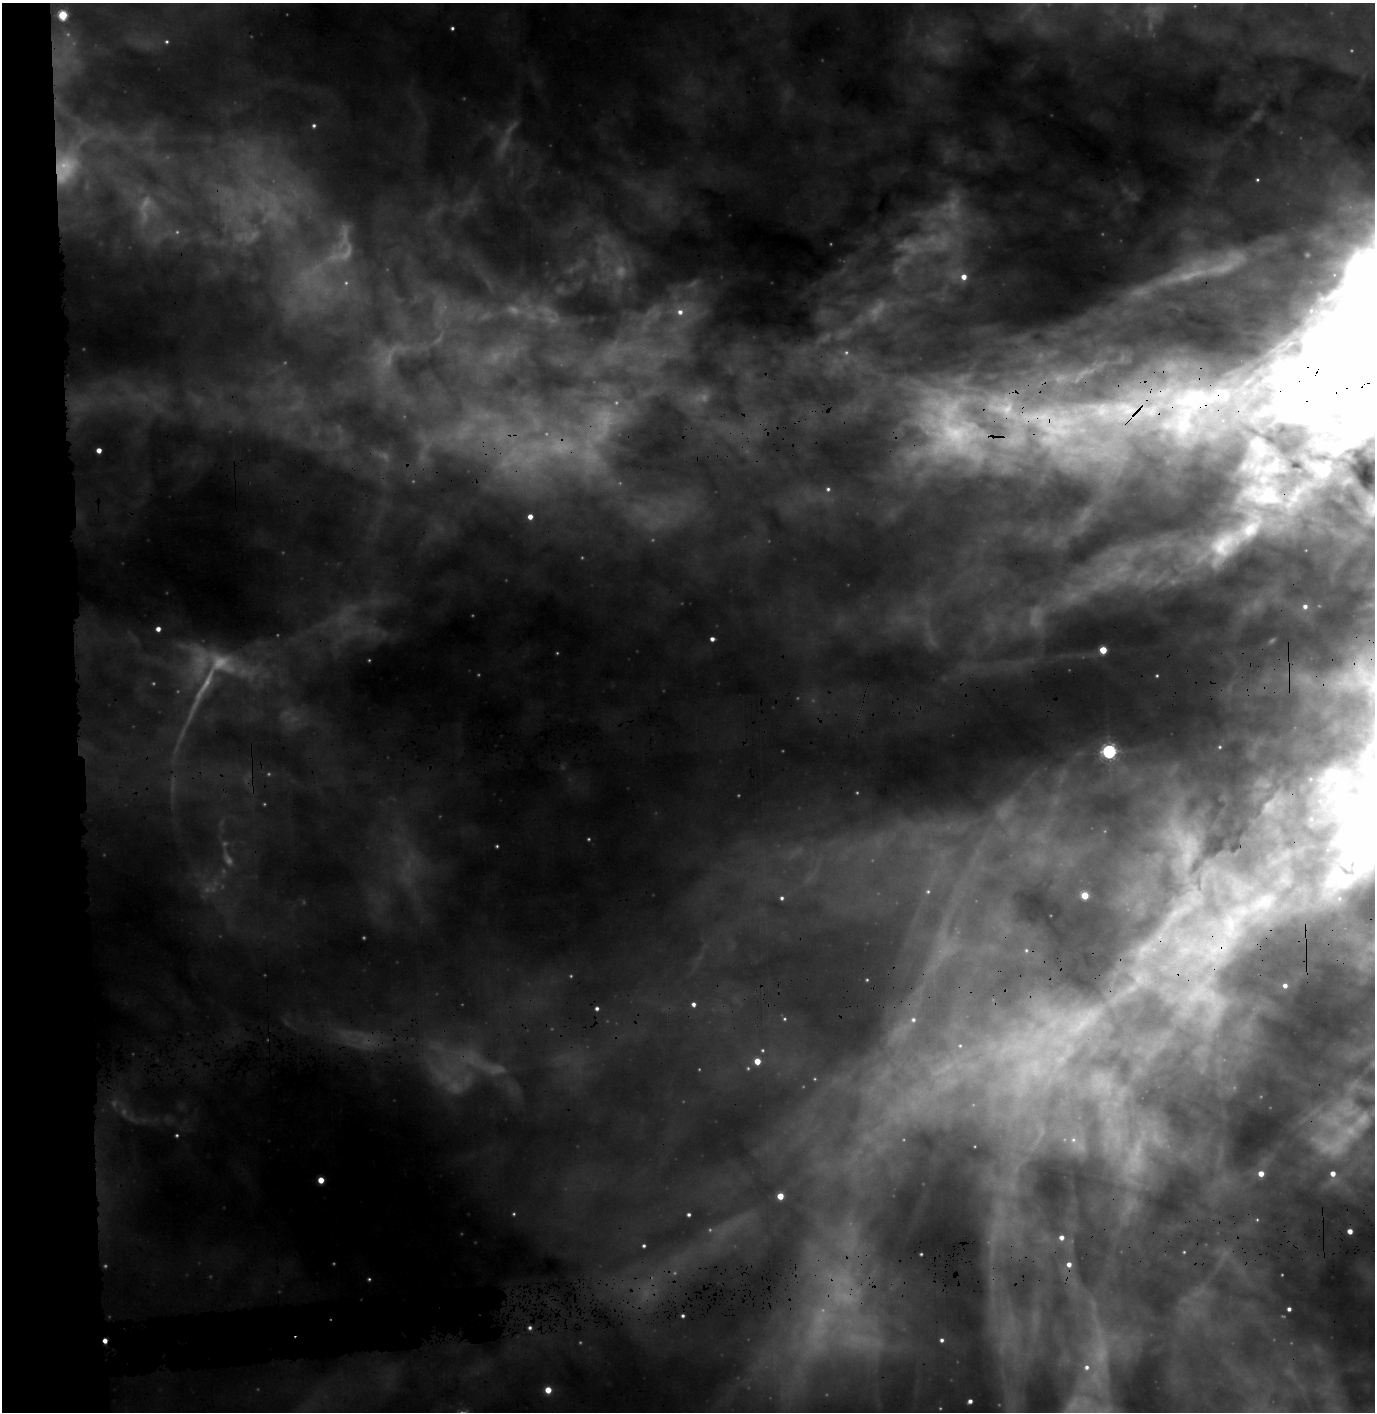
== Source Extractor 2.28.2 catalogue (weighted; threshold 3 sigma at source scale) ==
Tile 4 of 3 x 3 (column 1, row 2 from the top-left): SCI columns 162-1534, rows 1973-3382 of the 4545 x 5356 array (HDU 1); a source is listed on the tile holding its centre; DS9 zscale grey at full resolution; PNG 1377 x 1414 px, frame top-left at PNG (2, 3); no overlay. Shown black and unused: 7% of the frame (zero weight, under 3 of 4 exposures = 25% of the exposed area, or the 3 px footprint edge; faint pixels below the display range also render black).
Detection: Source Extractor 2.28.2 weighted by HDU 2 'WHT'; one run over the whole footprint, this tile lists its part. Background 0.672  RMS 0.12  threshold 0.528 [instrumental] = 3 sigma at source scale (4.5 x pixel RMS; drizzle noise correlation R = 1.50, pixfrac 1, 0.05/0.05 arcsec/px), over >= 5 px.
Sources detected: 74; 11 too faint to see at this stretch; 3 inside a brighter object's white glare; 1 long thin detection or spike segment (spike, bleed or trail) — not listed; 3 inside a brighter listed object's ellipse — not listed separately; the other 56 listed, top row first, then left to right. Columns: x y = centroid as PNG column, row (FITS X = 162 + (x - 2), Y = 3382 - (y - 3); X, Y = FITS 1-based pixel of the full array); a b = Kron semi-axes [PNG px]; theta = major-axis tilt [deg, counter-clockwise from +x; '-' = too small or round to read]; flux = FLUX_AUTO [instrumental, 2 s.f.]
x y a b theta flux
63 15 5 5 - 650
452 28 4 4 - 18
167 42 6 5 - 21
314 125 5 5 - 23
1257 180 4 4 - 14
964 277 6 6 - 79
680 312 8 7 - 65
1310 380 93 68 3 4600
1054 424 214 78 -11 10000
99 450 4 4 - 76
1324 470 7 6 - 380
828 489 5 5 - 23
1268 496 26 25 - 410
530 517 5 4 - 72
1249 530 35 20 38 470
1305 606 4 4 - 30
158 629 5 5 - 58
712 639 4 4 - 39
1103 650 5 4 - 310
1157 676 4 3 - 11
1220 747 2 2 - 6.8
1109 752 7 6 - 1900
497 846 4 4 - 12
1186 849 73 37 -84 1700
928 891 5 4 - 15
1085 895 5 5 - 270
782 898 6 5 - 26
1026 950 5 4 - 11
1285 986 4 3 - 36
694 1004 5 4 - 38
597 1008 4 4 - 25
913 1020 6 6 - 29
960 1046 5 5 - 19
757 1061 5 5 - 180
177 1135 4 4 - 14
1261 1173 5 5 - 100
1333 1174 5 5 - 77
321 1180 5 4 - 150
780 1196 4 4 - 190
514 1214 4 3 - 11
689 1215 4 3 - 23
1350 1231 4 4 - 83
1062 1237 5 5 - 52
644 1246 5 4 - 20
1184 1252 3 3 - 8.8
921 1254 2 2 - 7
1069 1264 5 5 - 54
369 1279 4 4 - 13
1289 1309 4 4 - 32
683 1316 3 3 - 17
530 1328 6 5 - 26
942 1340 4 4 - 26
105 1341 4 3 - 59
1087 1367 6 6 - 37
548 1390 5 5 - 180
970 1401 4 4 - 39
Overlapping masked pixels (flux is a lower limit): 3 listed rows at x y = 1310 380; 1054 424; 105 1341